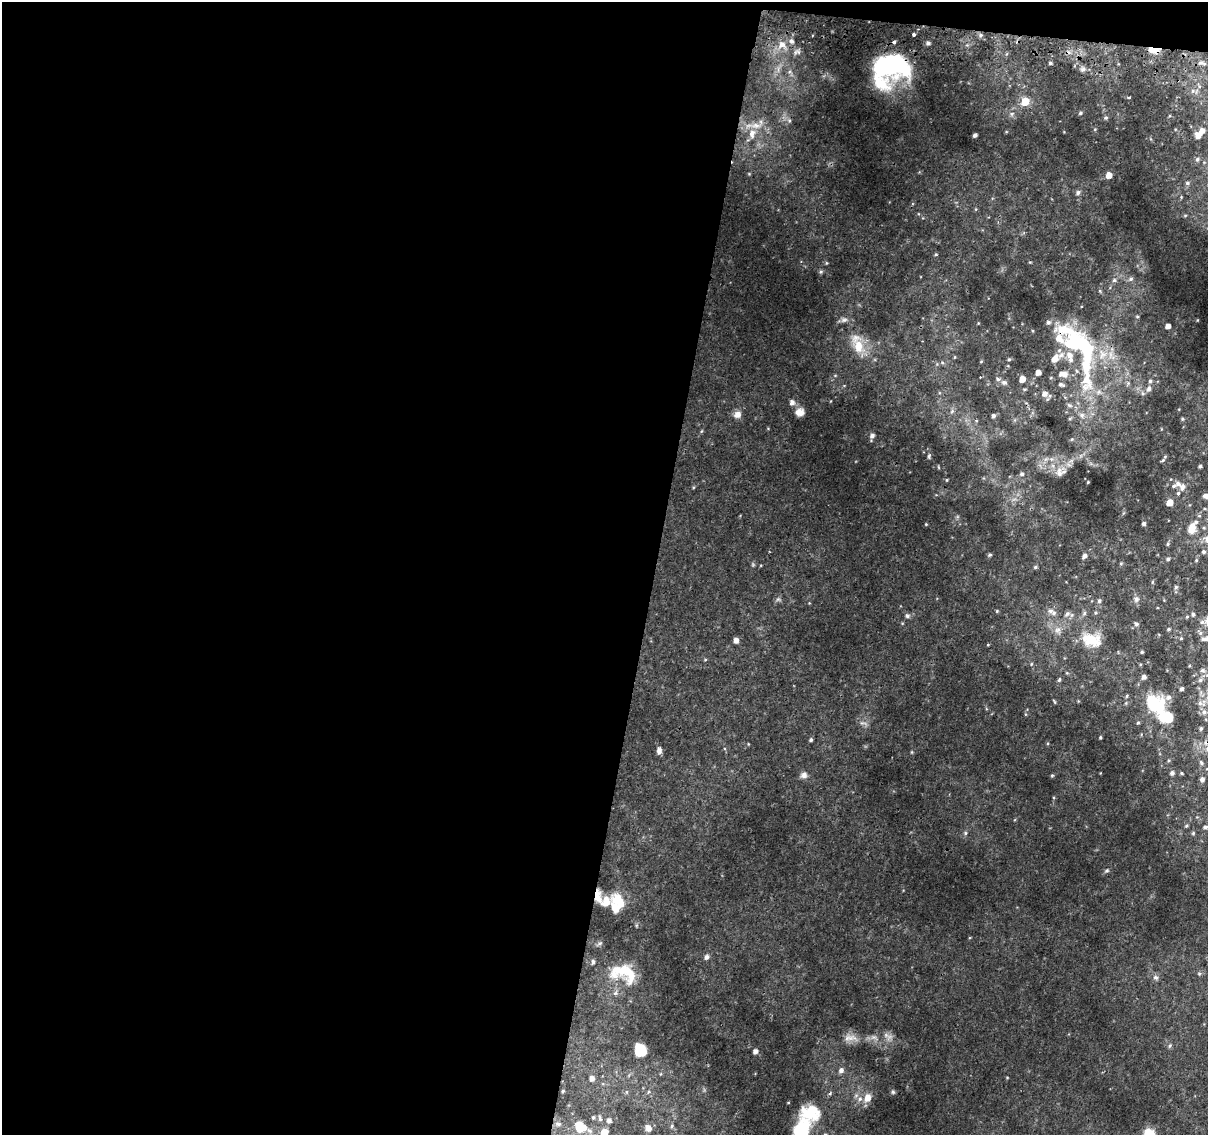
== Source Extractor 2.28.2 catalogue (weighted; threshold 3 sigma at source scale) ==
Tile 1 of 4 x 4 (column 1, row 1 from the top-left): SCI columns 6-1211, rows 3662-4794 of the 4844 x 5117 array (HDU 1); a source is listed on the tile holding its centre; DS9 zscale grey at full resolution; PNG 1210 x 1137 px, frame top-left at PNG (2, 2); no overlay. Shown black and unused: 55% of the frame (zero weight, under 2 of 3 exposures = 2% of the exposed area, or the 3 px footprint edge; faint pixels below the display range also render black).
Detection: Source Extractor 2.28.2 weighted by HDU 2 'WHT'; one run over the whole footprint, this tile lists its part. Background 0.0172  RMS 0.004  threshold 0.0179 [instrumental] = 3 sigma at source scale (4.5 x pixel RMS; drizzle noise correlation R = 1.50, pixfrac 1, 0.0396/0.0396 arcsec/px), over >= 5 px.
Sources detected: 190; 2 inside a brighter object's white glare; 4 cosmic-ray / hot-pixel residue — not listed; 23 inside a brighter listed object's ellipse — not listed separately; the other 161 listed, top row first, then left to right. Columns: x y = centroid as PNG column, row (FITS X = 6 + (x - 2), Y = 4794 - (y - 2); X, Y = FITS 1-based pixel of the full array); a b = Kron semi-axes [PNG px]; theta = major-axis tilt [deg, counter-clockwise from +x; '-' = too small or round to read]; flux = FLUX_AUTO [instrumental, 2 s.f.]
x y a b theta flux
914 34 3 3 - 2.2
981 35 6 5 - 0.96
791 41 8 6 -35 1.3
894 42 3 3 - 2.3
928 43 6 5 - 1
782 44 9 8 - 3.3
1153 50 16 6 -2 3.2
798 52 9 6 -49 1.3
1050 63 4 4 - 0.68
1201 63 10 5 -9 1.2
891 66 33 21 -2 55
1083 69 6 6 - 1.2
1193 91 6 5 - 0.9
1129 98 3 3 - 0.93
1025 101 6 5 - 12
1080 113 5 4 - 0.57
1012 114 7 6 - 1.1
1106 118 5 5 - 0.64
755 126 14 8 -5 3.5
1095 129 5 3 - 0.3
1202 131 6 6 - 2.3
752 134 12 8 80 3
975 135 4 4 - 0.92
1198 136 8 6 -84 2.1
1197 159 5 5 - 0.72
1109 175 5 5 - 3.7
1187 183 5 5 - 0.61
1078 193 7 6 - 1
936 254 4 4 - 0.4
821 272 6 5 - 0.67
1131 279 8 5 27 0.87
1114 280 5 5 - 0.72
1137 316 4 4 - 0.44
844 320 10 7 6 1.5
1168 326 4 4 - 2.3
1079 345 94 37 -62 62
858 346 23 15 -71 9.5
955 357 5 3 - 0.32
1009 359 5 4 - 0.52
981 361 5 3 - 0.33
942 363 6 4 -1 0.62
1038 372 4 4 - 2.8
835 375 6 4 0 0.44
1022 379 5 4 - 3.7
1150 381 5 5 - 0.75
1004 382 8 7 - 1.2
1149 389 8 6 49 1.6
1142 393 6 4 -71 0.66
1045 394 7 7 - 2.5
792 402 6 6 - 1.7
1069 405 9 4 -27 0.93
952 411 6 5 - 0.75
799 412 11 9 10 2.9
737 414 11 9 29 2.4
1082 415 8 7 - 1.6
993 416 5 4 - 0.9
1182 419 5 4 - 0.47
872 436 6 5 - 1.2
1072 439 6 3 17 0.46
929 456 7 4 81 0.62
1165 457 6 5 - 0.68
1200 466 4 3 - 0.64
938 467 6 3 -71 0.34
1059 473 15 9 -83 3.1
1022 474 6 5 - 0.82
947 480 5 3 - 0.35
1088 482 3 3 - 0.32
1174 486 6 5 - 0.72
1182 487 9 6 69 1.9
1206 496 8 5 -5 2.2
1170 502 5 5 - 4.8
926 524 4 3 - 0.33
1144 524 4 4 - 0.93
1204 528 5 3 - 0.44
1192 529 12 8 76 5
1168 544 5 4 - 0.53
1203 552 5 5 - 0.77
989 555 5 4 - 0.63
1085 556 6 5 - 1.3
1168 559 5 4 - 0.71
1196 560 5 4 - 0.44
1121 564 5 4 - 0.48
1035 567 5 4 - 0.6
1152 582 5 3 - 0.38
1176 587 5 4 - 0.69
778 599 6 6 - 0.81
1136 599 9 7 76 1.3
1099 601 6 5 - 0.8
997 611 5 4 - 0.43
1050 611 9 7 -34 1.6
1084 613 7 5 68 0.85
1067 614 8 6 36 1.3
1193 614 5 4 - 0.86
907 616 7 6 - 0.91
1187 617 5 4 - 0.45
1136 624 6 4 -15 0.7
1169 629 5 4 - 0.54
1058 630 10 9 - 2.2
1181 638 4 4 - 0.42
1090 639 26 17 -9 9.3
1203 639 6 5 - 0.82
736 640 5 5 - 2
988 645 4 3 - 0.35
1142 652 4 3 - 0.51
705 660 5 3 - 0.36
1031 664 5 3 - 0.43
1202 670 7 6 - 1.2
1067 673 5 3 - 0.37
1144 677 4 4 - 1.4
1059 680 6 4 72 0.67
1200 680 7 6 - 0.99
1182 689 4 4 - 0.98
1127 696 5 3 - 0.41
1054 701 7 3 -60 0.41
1200 703 8 6 89 1.4
1154 704 26 21 -81 14
1204 712 7 7 - 1.7
863 723 13 4 -15 1
1138 723 4 4 - 0.42
1201 728 5 4 - 0.62
1100 737 3 3 - 0.36
811 740 4 4 - 0.64
659 750 8 5 80 1.4
1201 763 7 4 -52 0.7
1172 773 5 5 - 0.92
1182 773 4 3 - 0.43
804 775 9 8 - 1.8
1052 775 5 3 - 0.43
1202 779 5 5 - 1.2
1186 826 5 4 - 0.49
1205 827 5 4 - 0.75
965 833 5 4 - 0.58
1193 833 5 4 - 0.47
1107 870 6 4 18 0.64
598 897 16 7 -78 3.5
619 901 25 13 -51 8
599 943 8 5 21 0.89
707 957 6 5 - 1.4
624 973 40 24 -15 19
1155 977 7 6 - 1.1
886 1035 15 6 -56 1.9
850 1038 22 9 0 3.9
1170 1046 6 4 70 0.57
640 1050 13 10 -56 9.1
755 1051 5 4 - 1.8
841 1070 7 6 - 1.4
592 1078 5 5 - 1.8
563 1091 3 2 - 0.46
893 1092 5 5 - 0.6
867 1098 8 6 65 4.1
860 1099 7 6 - 1.3
593 1117 4 3 - 0.5
600 1119 8 5 -73 0.77
609 1120 5 5 - 1.1
558 1124 8 5 -12 0.77
672 1126 5 4 - 0.5
580 1127 15 12 -29 6.5
648 1128 7 6 - 1.9
801 1130 22 14 63 16
604 1132 5 5 - 7.8
1149 1134 14 12 -77 5.8
Overlapping masked pixels (flux is a lower limit): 4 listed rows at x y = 1153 50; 891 66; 1079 345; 598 897
Isophote crosses this tile's border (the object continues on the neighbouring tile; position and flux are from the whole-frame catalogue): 4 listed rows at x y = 1206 496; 801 1130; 604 1132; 1149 1134
Unlisted compact peaks at least as high as the median listed source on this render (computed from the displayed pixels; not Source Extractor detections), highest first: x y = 1197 320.